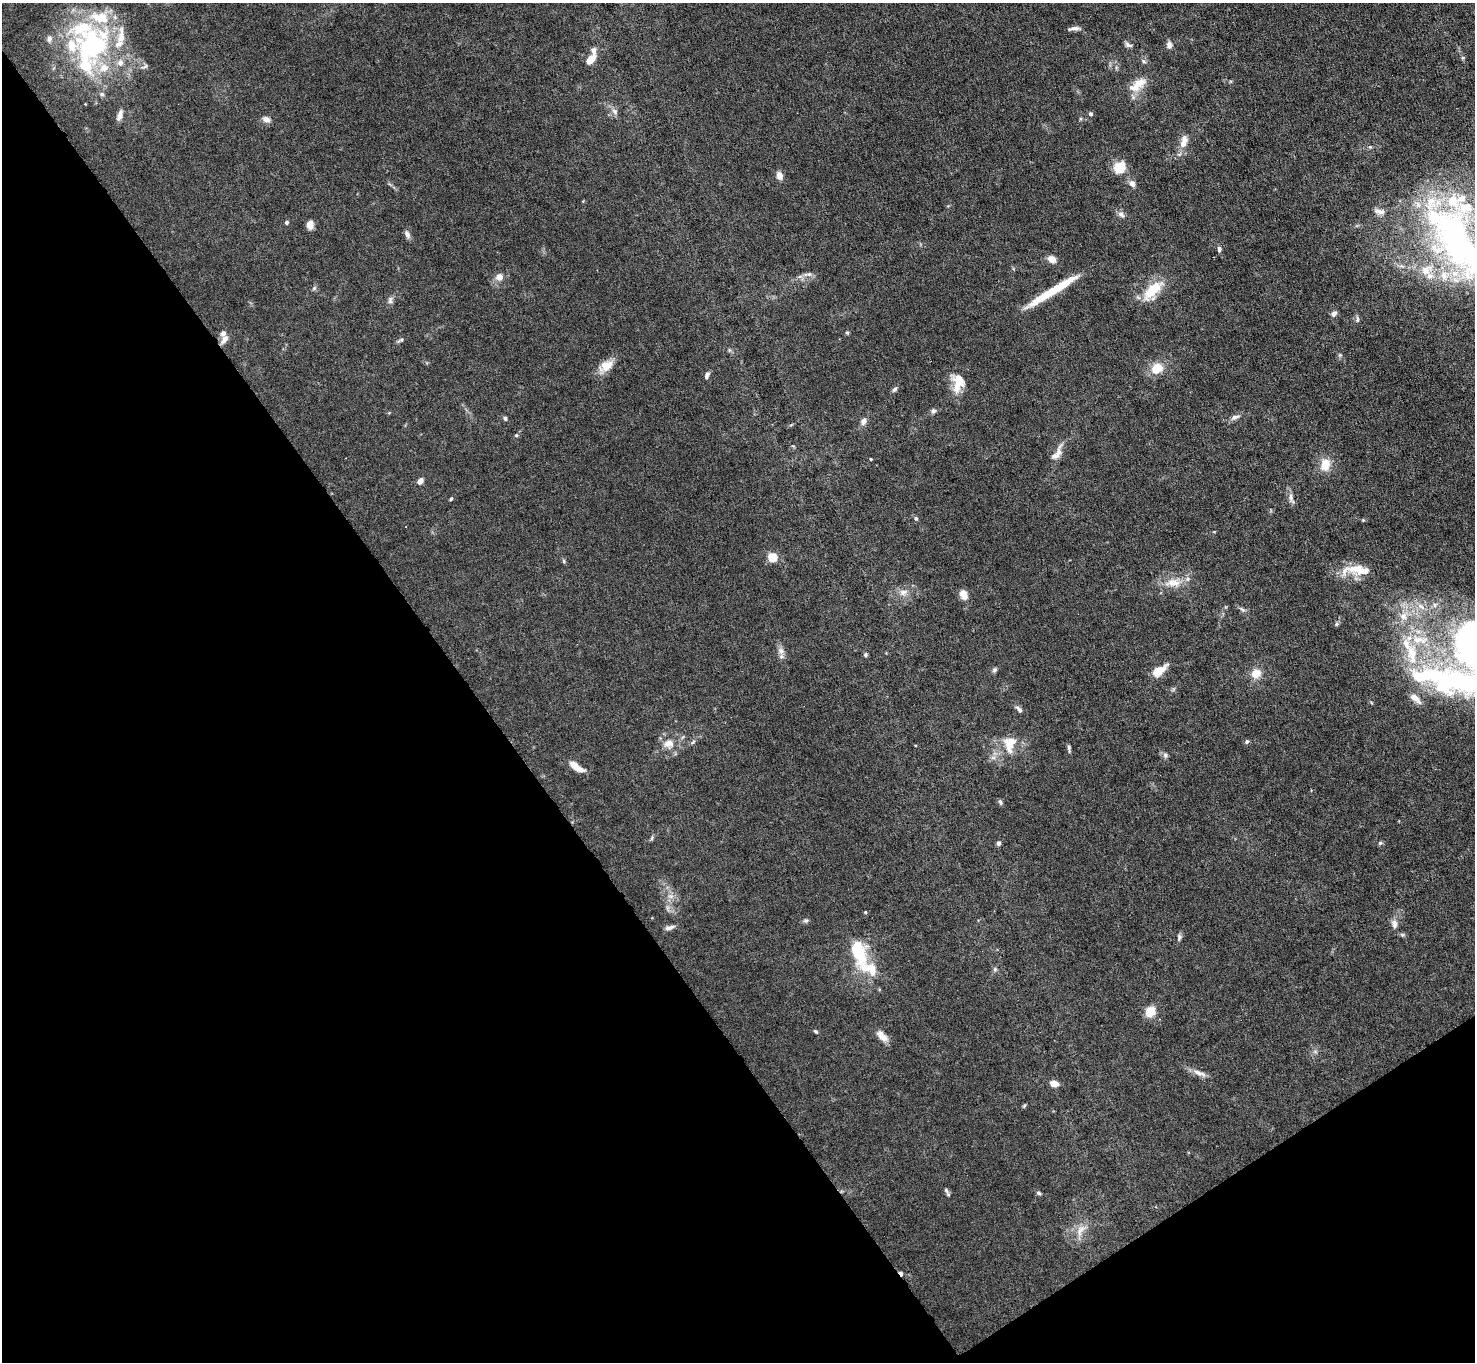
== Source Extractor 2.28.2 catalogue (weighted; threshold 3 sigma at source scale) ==
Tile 14 of 4 x 4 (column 2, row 4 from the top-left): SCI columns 1475-2947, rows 155-1514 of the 5894 x 5887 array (HDU 1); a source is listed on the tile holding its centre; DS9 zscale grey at full resolution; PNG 1477 x 1364 px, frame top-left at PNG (2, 3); no overlay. Shown black and unused: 36% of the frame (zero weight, under 4 of 8 exposures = <1% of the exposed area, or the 3 px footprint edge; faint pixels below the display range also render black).
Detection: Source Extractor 2.28.2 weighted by HDU 2 'WHT'; one run over the whole footprint, this tile lists its part. Background 0.0531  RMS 0.0029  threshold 0.0118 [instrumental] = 3 sigma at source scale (4.09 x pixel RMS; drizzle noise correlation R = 1.36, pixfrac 0.8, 0.05/0.05 arcsec/px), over >= 5 px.
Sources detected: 135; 1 cosmic-ray / hot-pixel residue — not listed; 25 inside a brighter listed object's ellipse — not listed separately; the other 109 listed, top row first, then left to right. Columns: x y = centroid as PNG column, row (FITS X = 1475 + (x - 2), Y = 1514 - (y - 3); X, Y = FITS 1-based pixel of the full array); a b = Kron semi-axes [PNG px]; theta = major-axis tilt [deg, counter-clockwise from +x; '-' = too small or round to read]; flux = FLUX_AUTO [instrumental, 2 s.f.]
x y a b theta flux
1075 28 13 5 0 1.2
49 38 9 7 88 1.2
1128 45 10 5 -27 0.79
1169 45 9 6 -89 1.3
92 46 58 41 58 50
594 51 10 7 -84 1.3
1463 58 6 5 - 0.39
591 59 10 6 48 4.1
1144 61 7 4 -45 0.48
1139 83 18 11 24 3.8
102 94 7 5 -18 0.63
1133 97 7 4 -72 0.58
615 111 9 8 - 1.2
1091 114 6 5 - 0.5
120 115 13 6 70 1.6
266 119 9 7 -23 1.5
1184 142 17 8 75 3.1
1370 147 5 5 - 0.37
1119 168 9 8 - 8.6
779 176 9 7 -73 1.7
1132 184 9 7 -44 1.4
1379 211 16 8 -12 1.6
1121 214 10 7 -40 1.1
286 222 5 4 - 0.52
310 225 8 6 83 2.3
407 234 11 6 -69 1.1
1456 239 107 44 -61 93
1219 249 8 5 -90 0.7
1051 259 8 6 -30 2.6
809 274 9 6 9 1
800 276 7 4 19 0.67
499 277 6 6 - 2.6
1062 285 42 9 32 7.8
314 288 7 4 46 0.46
1152 290 22 10 46 10
390 300 11 6 89 0.94
1334 313 8 6 47 1.1
1357 319 9 5 84 0.7
847 333 5 5 - 0.33
225 339 13 7 54 1.5
400 340 12 4 31 0.56
1340 355 5 5 - 0.46
606 366 19 11 35 4.3
1157 368 10 8 29 5.6
707 375 9 5 69 0.84
958 385 21 12 71 4.8
895 389 8 5 55 0.7
933 411 8 6 50 0.74
1235 417 15 6 21 1.3
505 418 6 5 - 0.58
863 421 9 7 54 1.3
516 435 5 4 - 0.39
1059 452 24 8 80 2.6
871 459 3 3 - 0.26
1325 465 18 14 80 4.1
420 481 8 6 61 1.2
1291 497 11 7 -84 1.3
451 499 5 4 - 0.34
916 518 6 5 - 0.45
1363 520 4 4 - 0.27
772 557 5 5 - 9.1
564 561 6 5 - 0.43
1359 570 32 14 -7 6.9
1173 583 25 12 4 4.8
903 592 13 8 14 1.9
963 595 13 9 -67 2.1
1421 606 14 6 -34 1.9
1242 609 11 4 -36 0.72
1403 616 11 11 - 2.8
1337 624 6 5 - 0.44
1468 637 58 33 47 57
1419 640 29 12 -5 7.7
781 651 11 8 -44 1.5
865 655 5 5 - 0.46
994 670 7 6 - 0.63
1158 671 11 6 36 7.3
1256 673 11 10 - 3.5
1423 676 100 26 -3 33
1173 689 7 4 71 0.44
1019 709 11 5 -49 0.89
1247 741 6 5 - 0.55
693 742 7 4 45 0.48
669 744 15 11 14 3.1
1010 744 25 16 77 6.4
1069 748 11 4 -84 0.65
1165 755 8 6 -77 0.73
576 766 17 6 -33 4
1000 802 8 4 -71 0.5
652 838 8 4 70 0.48
998 843 4 4 - 1.2
1380 843 5 5 - 0.5
671 896 9 4 0 0.86
667 908 7 4 71 0.61
865 912 4 4 - 0.33
806 920 6 6 - 0.59
1394 924 13 8 -84 1.6
669 927 12 6 13 1.2
1179 937 9 6 83 0.7
858 952 32 16 -74 14
995 969 7 6 - 0.62
1150 1012 10 8 48 5
816 1031 7 4 -41 0.41
882 1036 18 8 -43 2.4
1199 1073 21 6 -23 2
1054 1083 8 5 -16 3
1024 1106 6 4 20 0.33
946 1190 11 4 -61 0.6
1038 1193 6 5 - 0.53
1080 1230 21 10 61 3.3
Isophote crosses this tile's border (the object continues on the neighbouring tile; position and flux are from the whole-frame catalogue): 2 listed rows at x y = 1456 239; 1468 637